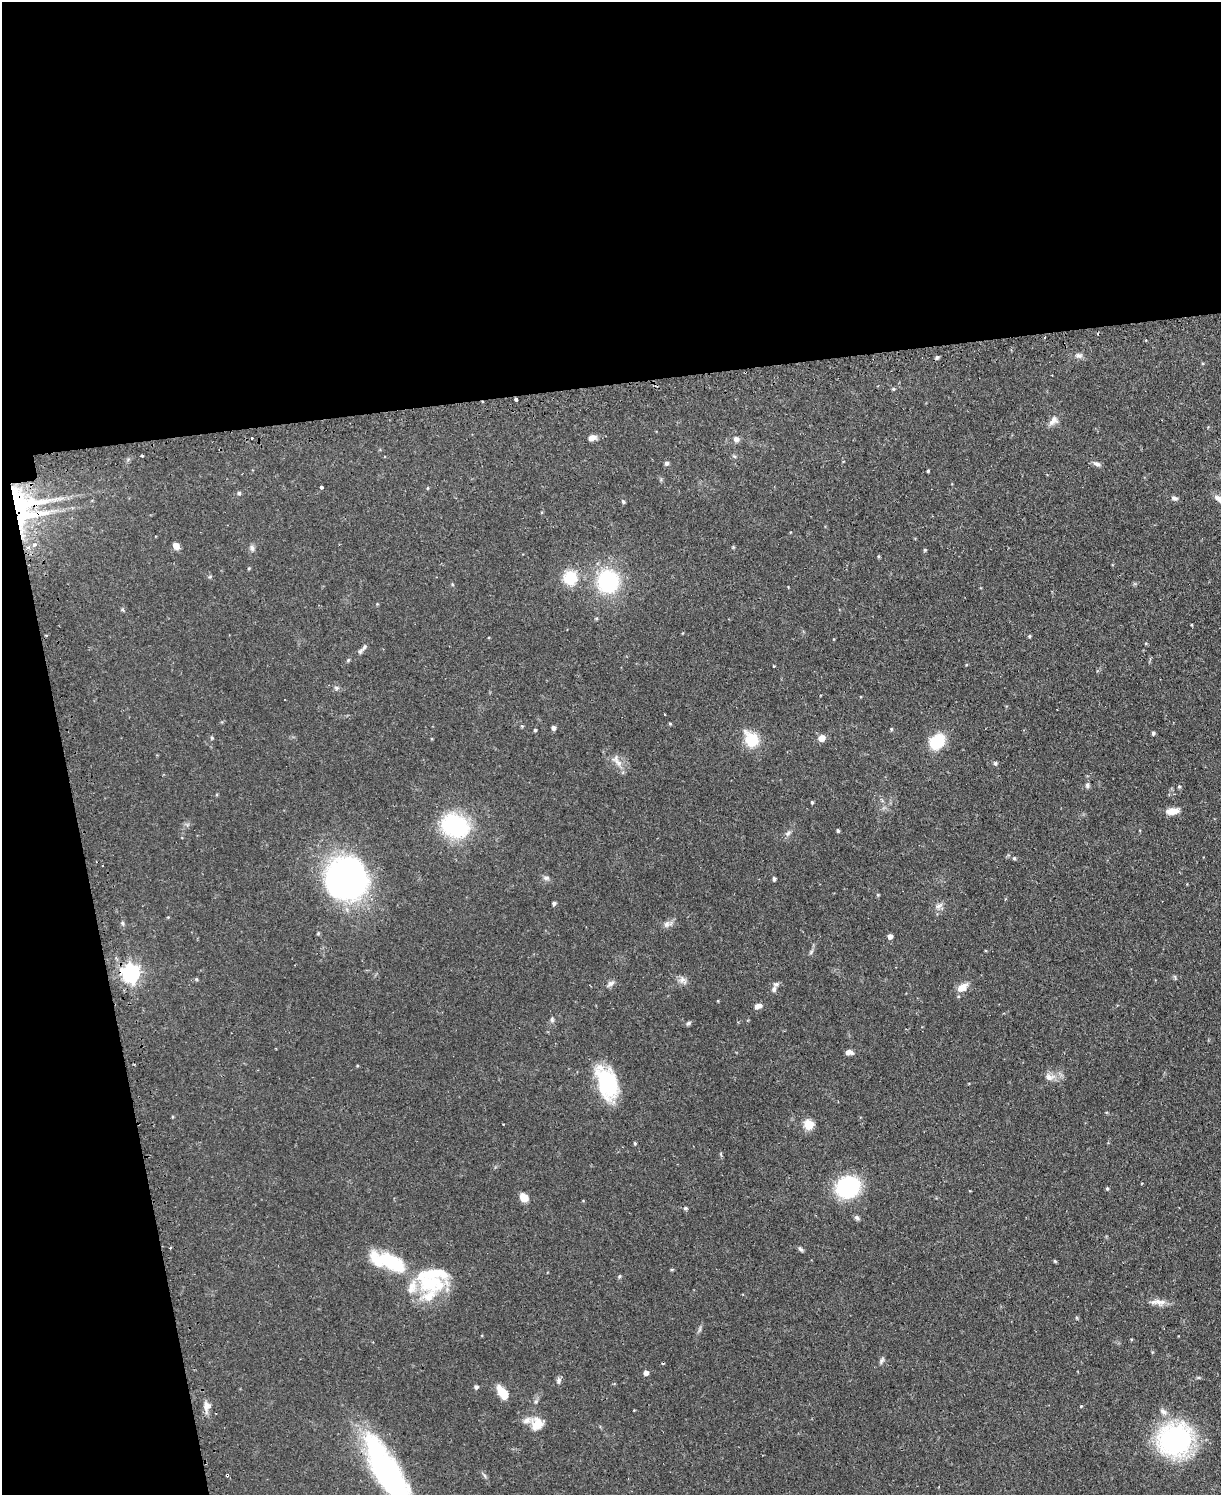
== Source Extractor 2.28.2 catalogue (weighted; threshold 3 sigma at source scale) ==
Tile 1 of 4 x 3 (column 1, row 1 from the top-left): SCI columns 32-1250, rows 3145-4637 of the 4939 x 4911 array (HDU 1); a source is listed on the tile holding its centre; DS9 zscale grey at full resolution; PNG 1223 x 1497 px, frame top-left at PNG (2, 2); no overlay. Shown black and unused: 32% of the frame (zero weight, under 2 of 3 exposures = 4% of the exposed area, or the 3 px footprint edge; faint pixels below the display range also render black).
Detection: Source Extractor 2.28.2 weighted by HDU 2 'WHT'; one run over the whole footprint, this tile lists its part. Background 0.0624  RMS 0.0051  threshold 0.023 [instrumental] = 3 sigma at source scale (4.5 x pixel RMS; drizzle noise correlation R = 1.50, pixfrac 1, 0.05/0.05 arcsec/px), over >= 5 px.
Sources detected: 114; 3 cosmic-ray / hot-pixel residue — not listed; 7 inside a brighter listed object's ellipse — not listed separately; the other 104 listed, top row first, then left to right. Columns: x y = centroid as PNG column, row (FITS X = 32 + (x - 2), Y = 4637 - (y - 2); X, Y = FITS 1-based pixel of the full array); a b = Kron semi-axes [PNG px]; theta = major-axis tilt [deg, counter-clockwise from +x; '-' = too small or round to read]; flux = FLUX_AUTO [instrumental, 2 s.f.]
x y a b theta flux
1045 337 4 2 - 0.37
1078 356 11 7 -7 1.8
937 357 4 4 - 0.96
893 389 5 4 - 0.56
516 399 4 3 - 2.4
1053 421 15 9 47 3.1
592 438 9 6 16 3
736 439 7 6 - 2
141 456 3 2 - 0.71
666 463 5 5 - 1.3
1096 464 10 6 -16 1.7
928 471 3 3 - 0.63
321 487 3 3 - 11
239 493 5 5 - 0.76
1174 498 9 5 -19 1.3
1219 499 15 8 -37 3.3
623 501 5 4 - 0.86
18 503 47 35 -14 55
34 545 4 3 - 1.6
176 546 7 6 - 3.1
28 548 4 4 - 0.85
252 548 10 5 -75 1.4
925 550 4 4 - 0.65
879 556 4 4 - 0.57
249 568 4 4 - 0.52
570 578 15 14 - 14
608 581 18 16 88 51
596 618 5 4 - 0.66
46 635 3 2 - 0.9
1029 636 4 3 - 0.66
364 647 11 6 48 1.7
966 665 4 3 - 0.42
774 666 2 2 - 0.36
670 724 4 3 - 0.59
522 726 4 4 - 0.55
553 728 4 4 - 1.8
891 729 4 4 - 0.69
535 730 4 3 - 0.69
1153 733 4 3 - 1.1
212 738 5 4 - 0.6
822 738 7 6 - 4
752 740 16 14 -58 14
937 742 15 12 41 20
617 761 21 8 -50 4.5
995 763 6 5 - 0.93
1087 786 7 5 -88 1.2
1179 786 4 4 - 0.67
812 802 4 3 - 0.64
1172 811 17 8 7 4.5
455 826 24 19 -23 52
838 831 4 3 - 0.75
788 833 9 5 38 1.4
1014 858 5 4 - 0.76
546 878 8 6 0 1.3
346 879 36 33 33 190
774 879 4 3 - 1.2
878 895 4 4 - 0.58
554 903 4 4 - 1.2
939 906 12 6 29 2
122 923 6 4 -89 0.78
667 924 10 8 49 2.2
890 936 4 4 - 2.6
811 952 8 3 59 0.91
131 973 7 7 - 190
196 979 5 3 - 0.51
682 980 9 7 87 2.2
610 983 11 6 34 1.8
962 987 13 8 36 5.1
774 989 8 6 82 1.5
718 1001 4 3 - 0.35
758 1006 9 5 13 3.2
552 1019 7 5 -89 1
688 1023 6 5 - 1
849 1052 8 6 9 2.1
1049 1077 14 8 -3 3.7
607 1083 37 20 -70 32
809 1125 5 5 - 28
635 1143 5 4 - 0.56
848 1187 19 16 23 51
1107 1188 5 4 - 0.71
524 1197 10 9 - 4
685 1208 5 4 - 0.97
857 1218 7 6 - 1.1
170 1248 3 3 - 0.59
800 1249 8 4 -52 0.96
388 1261 42 16 -20 33
1055 1261 4 3 - 0.61
672 1269 5 3 - 0.6
620 1276 6 3 70 0.58
432 1283 43 22 2 28
1159 1302 17 9 -9 3.9
882 1360 10 5 58 1.2
646 1373 4 4 - 2.7
559 1381 7 7 - 1.4
476 1387 4 4 - 1.3
502 1393 14 7 -58 10
206 1406 12 9 77 3.2
1081 1406 4 3 - 0.44
1163 1412 11 7 -50 2.4
537 1424 17 15 76 7.4
1175 1440 28 27 - 91
387 1471 78 23 -59 120
227 1475 4 3 - 0.64
485 1476 7 4 -70 0.86
Overlapping masked pixels (flux is a lower limit): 4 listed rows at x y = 516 399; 18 503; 131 973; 227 1475
Isophote crosses this tile's border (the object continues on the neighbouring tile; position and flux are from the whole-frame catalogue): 2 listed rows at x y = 1219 499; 387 1471